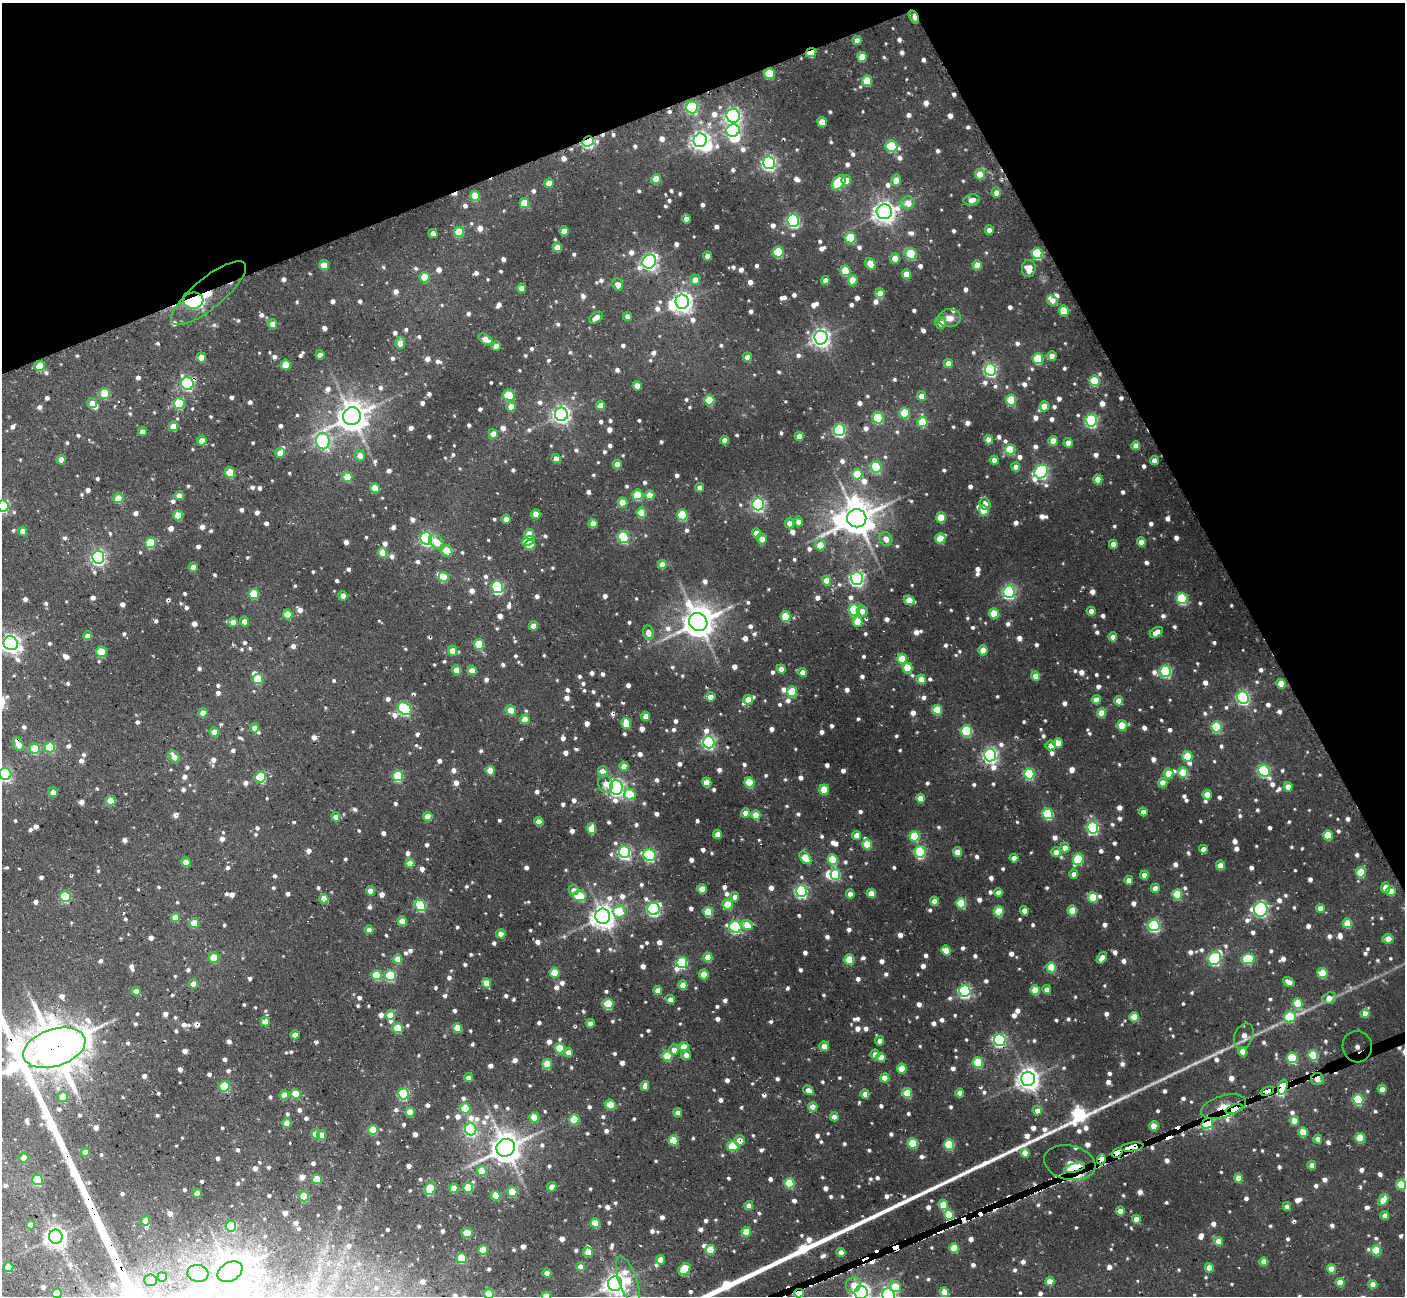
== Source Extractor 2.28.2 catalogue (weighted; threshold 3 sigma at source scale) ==
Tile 3 of 4 x 4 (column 3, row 1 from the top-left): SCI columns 2850-4252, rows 4062-5355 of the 5704 x 5683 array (HDU 1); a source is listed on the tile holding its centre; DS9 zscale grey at full resolution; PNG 1407 x 1298 px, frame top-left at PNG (2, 3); each listed source drawn as its Kron ellipse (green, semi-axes under 4 px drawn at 4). Shown black and unused: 22% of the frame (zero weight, under 3 of 4 exposures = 5% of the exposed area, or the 3 px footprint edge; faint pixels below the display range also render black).
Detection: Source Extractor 2.28.2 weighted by HDU 2 'WHT'; one run over the whole footprint, this tile lists its part. Background 0.0432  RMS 0.0062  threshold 0.028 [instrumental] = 3 sigma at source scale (4.5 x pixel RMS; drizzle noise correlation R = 1.50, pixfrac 1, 0.05/0.05 arcsec/px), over >= 5 px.
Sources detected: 1548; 8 inside a brighter object's white glare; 24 cosmic-ray / hot-pixel residue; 2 long thin detections or spike segments (spike, bleed or trail) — neither listed nor drawn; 9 inside a brighter listed object's ellipse — not listed separately; of the other 1505, all 500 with FLUX_AUTO >= 5.14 (the completeness limit of this list) listed and drawn (1005 fainter detections not listed), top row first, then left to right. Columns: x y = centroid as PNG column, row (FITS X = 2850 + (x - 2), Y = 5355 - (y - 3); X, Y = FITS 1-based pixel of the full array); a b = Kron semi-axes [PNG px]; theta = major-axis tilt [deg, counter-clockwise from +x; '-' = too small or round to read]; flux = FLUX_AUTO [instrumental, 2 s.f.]
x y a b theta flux
914 17 7 4 -68 8.4
857 40 4 4 - 5.4
811 53 5 4 - 18
862 57 5 4 - 11
769 73 5 5 - 29
867 81 5 5 - 21
692 107 6 6 - 88
733 116 7 6 - 190
822 122 5 4 - 12
733 130 7 6 - 120
700 140 7 6 - 310
588 141 6 5 - 120
891 146 6 5 - 41
769 163 6 6 - 160
980 174 5 5 - 11
656 179 5 4 - 14
846 180 5 5 - 9
896 180 6 5 - 8.6
839 182 8 5 49 44
549 183 5 4 - 10
996 193 5 4 - 5.3
475 196 5 5 - 23
972 200 8 5 11 5.7
524 203 5 5 - 16
908 203 6 6 - 8.4
884 212 7 7 - 470
686 219 4 4 - 5.5
793 221 6 6 - 130
989 230 4 4 - 5.1
564 231 5 4 - 9.1
459 232 5 5 - 22
433 233 4 4 - 6
851 238 5 5 - 37
557 247 5 4 - 10
778 252 5 5 - 37
1037 253 5 5 - 50
911 254 6 5 - 43
708 256 4 4 - 6.9
895 258 5 5 - 8.4
649 262 7 6 - 240
870 264 6 4 -58 12
324 265 5 5 - 11
977 265 5 4 - 12
1029 268 8 7 - 9.7
845 271 5 5 - 25
906 274 5 4 - 11
425 277 5 5 - 18
695 280 5 5 - 7.4
825 280 4 4 - 5.5
853 280 5 5 - 14
618 285 6 5 - 5.8
521 288 4 4 - 5.7
209 293 47 15 39 68
880 293 5 4 - 9.9
1052 300 5 5 - 6.1
193 301 10 8 7 140
682 302 7 6 - 370
1064 311 5 5 - 25
627 316 4 4 - 5.3
596 318 7 5 36 5.7
949 318 11 9 1 5.5
941 323 6 5 - 5.6
273 324 5 4 - 8.1
821 338 7 6 - 310
485 339 8 4 -31 8.1
400 343 6 5 - 8.6
496 346 5 4 - 5.7
320 355 4 4 - 5.2
1052 356 5 4 - 7.9
201 357 5 4 - 11
747 357 5 4 - 6.2
1038 359 5 5 - 38
948 363 4 4 - 5.7
286 365 5 5 - 15
40 366 5 5 - 18
990 370 6 5 - 110
1094 381 5 5 - 32
187 384 6 6 - 98
637 386 5 4 - 8.8
105 393 5 5 - 31
509 395 6 5 - 31
921 396 4 4 - 6.5
709 400 5 5 - 27
1011 400 5 5 - 31
92 403 5 5 - 6.5
179 403 5 5 - 45
601 405 4 4 - 8.8
1044 406 5 5 - 13
511 407 5 5 - 8.8
905 413 5 5 - 25
561 414 6 6 - 250
352 416 9 8 - 1000
878 418 5 5 - 48
1091 420 6 6 - 110
922 422 5 5 - 24
173 426 5 4 - 11
839 430 6 5 - 98
142 431 4 4 - 5.1
493 434 5 5 - 9.6
799 436 4 4 - 7.9
725 440 4 4 - 5.6
989 440 5 4 - 8.6
202 441 5 5 - 8.5
323 441 8 6 -87 140
1053 441 5 4 - 12
1068 443 5 4 - 7.3
1136 446 4 4 - 6.8
1010 449 5 5 - 28
280 453 5 5 - 7
360 456 5 5 - 6.4
556 459 4 4 - 6.7
61 460 5 4 - 7.4
994 460 4 4 - 6.1
1155 461 4 4 - 6.7
617 464 4 4 - 9.5
876 467 5 5 - 61
1016 467 4 4 - 6.5
1041 472 7 6 - 140
230 473 5 5 - 26
857 474 5 5 - 25
347 477 5 5 - 17
1098 479 5 4 - 9.3
375 488 5 4 - 14
700 488 4 4 - 5.3
637 495 5 5 - 28
650 495 5 4 - 13
179 496 4 4 - 6.3
118 498 5 5 - 18
623 502 5 4 - 14
758 504 6 6 - 130
985 504 6 5 - 5.2
3 506 5 5 - 70
984 510 5 5 - 18
641 513 5 5 - 18
536 514 5 4 - 9.5
178 515 5 5 - 16
682 515 5 5 - 40
857 518 9 9 - 1400
941 518 5 5 - 20
506 519 4 4 - 6.4
798 521 5 4 - 5.9
789 523 5 4 - 7.1
593 524 4 4 - 9.1
23 531 4 4 - 7.2
756 533 5 4 - 8.9
529 534 5 5 - 15
624 537 6 5 - 61
426 538 6 6 - 130
940 538 5 5 - 19
762 539 5 5 - 6.2
886 539 7 6 - 5.6
528 541 7 4 22 19
437 542 9 6 -47 9.9
1141 542 4 4 - 6.9
151 543 5 5 - 35
1113 544 4 4 - 5.6
530 545 5 5 - 13
820 545 5 5 - 10
447 551 6 5 - 14
382 553 5 4 - 13
98 557 6 6 - 170
662 564 4 4 - 8.5
193 567 4 4 - 6.5
444 577 5 5 - 13
857 578 6 6 - 190
826 580 5 4 - 11
497 587 6 5 - 74
1009 592 6 5 - 130
254 594 5 5 - 26
343 596 5 4 - 6
1182 598 5 5 - 63
909 600 5 4 - 14
854 610 5 5 - 55
862 611 5 5 - 6.1
1091 611 4 4 - 6.1
994 613 5 5 - 21
288 614 5 5 - 15
786 616 5 5 - 24
244 621 5 4 - 6.2
233 622 5 4 - 5.6
698 622 9 8 - 1200
857 622 5 5 - 17
533 626 4 4 - 9
1156 632 7 4 34 8.9
648 633 7 5 -79 6.4
88 636 4 4 - 5.6
1113 637 4 4 - 6.8
11 643 7 7 - 310
479 644 5 5 - 27
983 650 5 4 - 11
452 651 5 4 - 8.8
101 652 5 5 - 20
902 659 5 4 - 18
908 668 5 5 - 21
781 669 4 4 - 7
457 670 4 4 - 11
472 670 4 4 - 8.9
1166 671 5 5 - 74
803 672 4 4 - 7.9
1035 676 4 4 - 7
258 679 5 5 - 24
921 679 5 4 - 8.8
1281 684 5 4 - 9.7
792 692 5 5 - 29
710 697 5 5 - 6.6
1243 698 6 5 - 130
748 700 5 5 - 11
1096 700 4 4 - 8.1
1118 701 5 4 - 7.5
404 709 7 5 -37 99
511 710 5 5 - 13
937 710 5 5 - 25
203 713 4 4 - 8.8
1101 713 5 4 - 14
646 716 4 4 - 7.7
525 719 5 4 - 9.9
626 723 5 4 - 19
1122 725 5 5 - 19
1217 727 5 5 - 53
254 728 4 4 - 6.9
967 731 5 5 - 48
214 732 5 4 - 7.5
709 742 6 5 - 140
1058 743 5 4 - 12
18 744 7 5 -62 9
1051 745 5 5 - 5.5
50 747 5 5 - 31
35 749 5 5 - 27
990 755 6 6 - 190
1187 756 5 5 - 23
174 757 7 5 -52 6.6
624 766 4 4 - 7.9
490 771 5 4 - 15
1264 771 6 5 - 85
603 772 5 5 - 7.9
1183 772 5 5 - 22
1168 773 5 5 - 13
5 774 6 6 - 110
1029 774 5 5 - 57
398 776 5 5 - 47
261 777 5 5 - 52
707 782 5 4 - 13
749 783 5 5 - 36
1163 783 5 4 - 9.8
605 784 9 7 -72 5.6
616 787 7 6 - 240
1288 787 4 4 - 8.5
824 790 5 4 - 19
53 792 5 5 - 5.8
630 794 6 5 - 33
1207 795 5 4 - 13
921 798 4 4 - 9
111 801 5 5 - 14
1143 812 4 4 - 5.8
745 813 5 4 - 7
1048 814 5 5 - 52
756 815 5 4 - 14
336 817 5 4 - 6.5
428 817 4 4 - 13
539 822 4 4 - 9.4
1093 828 6 5 - 100
591 829 5 4 - 15
718 834 4 4 - 8.8
856 835 4 4 - 6.7
1328 835 5 5 - 21
914 836 5 5 - 37
867 844 5 5 - 19
1065 848 5 4 - 6.3
1203 849 4 4 - 5.7
624 852 6 5 - 120
920 852 6 5 - 68
957 852 5 4 - 12
1056 852 5 5 - 7.5
649 855 6 5 - 90
805 858 7 4 -50 19
1014 858 4 4 - 6.3
833 859 5 5 - 26
1078 859 6 5 - 36
186 862 5 4 - 11
410 863 4 4 - 9.1
1220 865 5 4 - 11
1361 872 5 5 - 26
835 874 5 5 - 34
1074 874 4 4 - 5.4
1144 875 4 4 - 5.8
1129 880 4 4 - 7.2
1155 888 4 4 - 7.3
1385 888 5 4 - 7.1
702 889 5 5 - 14
574 890 5 5 - 5.4
371 891 4 4 - 7.7
801 891 6 5 - 110
1391 891 5 4 - 11
871 893 5 4 - 10
998 893 4 4 - 5.8
850 894 4 4 - 6
1177 894 5 5 - 30
580 896 7 5 -6 25
65 897 5 5 - 50
735 897 4 4 - 5.2
1093 897 5 5 - 24
324 899 4 4 - 9.1
934 901 4 4 - 8.1
961 903 5 5 - 29
728 904 5 5 - 20
420 905 6 5 - 54
1320 908 4 4 - 6.3
654 909 6 6 - 130
1261 909 7 6 - 160
1072 910 5 5 - 22
619 911 6 6 - 21
999 911 5 5 - 23
1024 911 5 4 - 6
708 912 5 5 - 24
603 916 7 7 - 640
175 918 4 4 - 9.5
402 921 5 4 - 9.5
194 923 5 5 - 16
1347 923 5 4 - 19
747 925 6 5 - 12
1154 925 6 5 - 100
735 927 6 5 - 100
369 930 4 4 - 6.2
501 934 4 4 - 5.8
1388 939 5 5 - 10
946 950 5 4 - 14
214 957 5 5 - 20
708 957 5 4 - 15
1102 958 6 4 55 6.7
1215 958 7 6 - 100
398 959 5 4 - 12
1248 959 7 5 8 44
849 960 5 5 - 23
682 963 5 5 - 69
1051 967 5 5 - 26
555 973 5 5 - 21
1322 973 5 5 - 18
704 974 5 4 - 16
377 975 5 5 - 25
390 975 5 5 - 53
1289 982 6 4 -37 7.3
487 983 5 4 - 13
194 984 4 4 - 8.2
683 985 5 4 - 9.3
1047 989 4 4 - 6.9
658 990 4 4 - 7
1035 990 5 4 - 19
136 991 4 4 - 6.9
965 991 6 5 - 130
1329 998 7 5 19 7.1
670 999 4 4 - 5.5
608 1004 5 5 - 36
1298 1004 5 5 - 29
1365 1014 4 4 - 9.1
390 1015 5 4 - 11
1134 1017 5 4 - 16
1290 1017 6 5 - 40
265 1022 5 4 - 10
590 1023 4 4 - 5.3
398 1028 5 5 - 25
457 1028 5 4 - 22
295 1035 4 4 - 8.1
1244 1036 13 9 67 6.7
1000 1040 6 5 - 130
880 1041 5 4 - 5.7
824 1046 5 4 - 7.1
684 1047 5 4 - 11
1357 1047 16 14 -76 63
54 1048 32 18 18 3100
560 1048 5 5 - 26
674 1050 5 5 - 5.6
569 1052 5 4 - 7.2
1243 1052 5 4 - 11
875 1054 4 4 - 6.4
686 1055 5 5 - 5.2
1313 1055 5 5 - 37
667 1056 5 5 - 22
881 1057 4 4 - 9.7
1292 1058 5 5 - 43
978 1063 5 5 - 43
547 1064 5 5 - 19
902 1069 5 5 - 17
468 1078 4 4 - 5.9
885 1078 4 4 - 12
1028 1079 7 7 - 520
1317 1079 6 6 - 6.3
645 1086 5 4 - 5.1
224 1087 5 5 - 45
1283 1087 8 4 72 3200
1382 1089 4 4 - 6
808 1090 6 4 -31 6.8
1267 1091 7 4 20 1700
907 1093 5 5 - 23
960 1093 4 4 - 7.3
295 1094 5 5 - 18
403 1094 5 5 - 61
865 1094 4 4 - 6.1
284 1095 4 4 - 9.6
63 1097 5 5 - 15
1358 1099 5 5 - 51
610 1105 5 5 - 19
1223 1106 23 10 17 1200
813 1107 4 4 - 11
465 1108 5 5 - 25
1234 1109 9 4 18 1700
1037 1111 5 4 - 6.2
410 1112 5 4 - 14
678 1113 4 4 - 6.4
534 1117 5 5 - 17
834 1117 4 4 - 6.8
574 1119 5 5 - 24
1294 1121 5 4 - 9.8
287 1123 4 4 - 11
1207 1123 6 5 - 49
1154 1126 5 4 - 15
471 1129 6 5 - 98
373 1130 5 5 - 23
1303 1132 5 4 - 17
316 1134 5 4 - 12
321 1135 5 4 - 9.7
1360 1138 5 5 - 24
1318 1139 4 4 - 6.2
674 1140 5 5 - 26
739 1140 5 5 - 6.2
913 1143 5 5 - 31
949 1144 5 5 - 37
733 1146 6 5 - 28
1132 1147 12 3 8 3200
506 1148 9 8 - 1100
85 1152 4 4 - 6.3
1025 1153 4 4 - 10
1117 1153 6 4 35 1900
24 1158 4 4 - 8.8
1101 1159 5 4 - 1300
1070 1163 26 17 -12 90
1312 1165 4 4 - 7.2
1075 1168 11 4 15 93
482 1171 5 5 - 15
1238 1178 4 4 - 11
317 1179 5 5 - 21
38 1180 5 5 - 46
789 1183 5 5 - 32
1401 1185 5 5 - 18
552 1187 4 4 - 6.7
454 1188 5 4 - 13
468 1188 5 5 - 25
430 1189 6 5 - 33
512 1192 5 5 - 21
197 1193 5 4 - 5.1
304 1196 5 5 - 24
496 1196 5 4 - 17
1383 1200 6 4 58 14
749 1205 4 4 - 6.1
943 1205 5 4 - 18
1287 1207 4 4 - 5.2
1120 1211 4 4 - 11
949 1215 5 5 - 23
1385 1216 4 4 - 6.3
1136 1219 4 4 - 9.4
145 1221 5 5 - 7.2
595 1223 5 5 - 19
30 1225 4 4 - 5.7
231 1226 5 5 - 42
746 1232 5 5 - 14
467 1233 6 5 - 17
56 1237 7 6 - 440
1218 1241 4 4 - 9
954 1248 5 4 - 17
483 1250 5 5 - 15
710 1250 5 5 - 18
1376 1250 5 5 - 28
588 1252 5 4 - 7.9
841 1252 4 4 - 6.2
462 1258 5 5 - 30
661 1260 5 4 - 11
1264 1262 4 4 - 8.8
9 1267 5 5 - 17
580 1267 4 4 - 6.3
1209 1268 4 4 - 11
685 1269 7 5 43 30
1331 1269 4 4 - 12
230 1272 13 9 29 1200
198 1273 10 8 -13 7.3
547 1273 4 4 - 6.3
162 1277 5 4 - 6.4
151 1280 6 5 - 7.5
628 1280 25 9 -71 18
1050 1281 4 4 - 12
1340 1282 4 4 - 12
615 1284 7 7 - 450
1373 1284 4 4 - 8.3
853 1285 8 7 - 6.7
895 1287 5 5 - 18
944 1292 5 4 - 13
57 1293 5 5 - 14
799 1293 5 4 - 12
861 1293 6 6 - 310
489 1294 5 5 - 23
889 1295 7 6 - 170
546 1296 4 4 - 11
Overlapping masked pixels (flux is a lower limit): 22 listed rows (the first 20) at x y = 914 17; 811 53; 588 141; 209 293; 193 301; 187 384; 18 744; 54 1048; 1317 1079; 1283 1087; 1267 1091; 403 1094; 1223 1106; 1234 1109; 1207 1123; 739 1140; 1132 1147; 1117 1153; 1101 1159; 1075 1168
Isophote crosses this tile's border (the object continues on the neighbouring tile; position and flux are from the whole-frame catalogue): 9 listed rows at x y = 3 506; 11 643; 5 774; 1401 1185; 57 1293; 861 1293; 489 1294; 889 1295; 546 1296
Unlisted compact peaks at least as high as the median listed source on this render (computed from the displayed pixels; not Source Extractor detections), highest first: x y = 1029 1142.